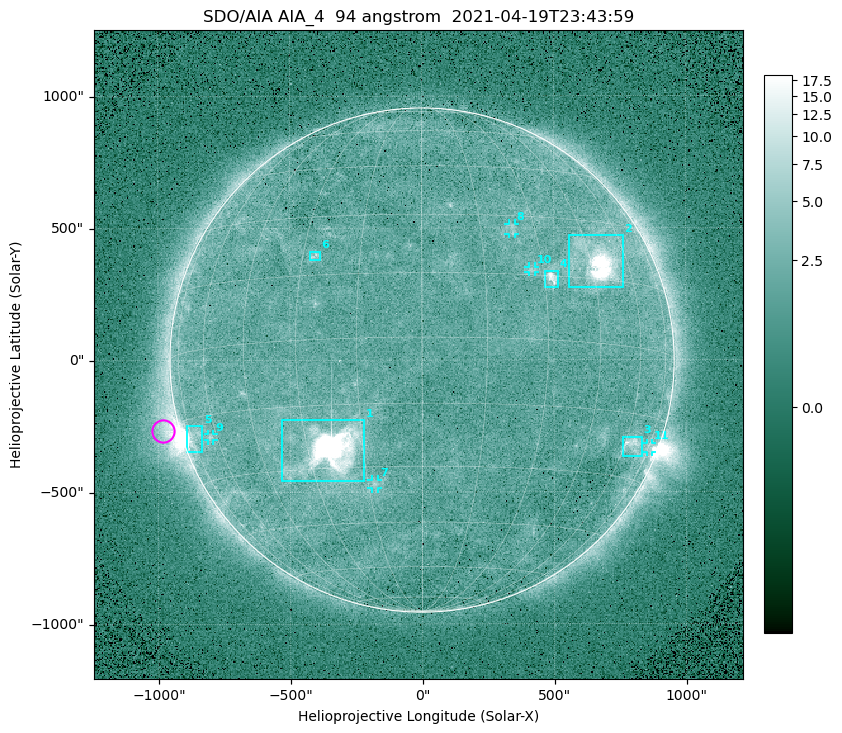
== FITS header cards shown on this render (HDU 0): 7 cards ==
TELESCOP= 'SDO/AIA '
INSTRUME= 'AIA_4   '
WAVELNTH=                   94
WAVEUNIT= 'angstrom'
DATE-OBS= '2021-04-19T23:43:59.12'
CTYPE1  = 'HPLN-TAN'
CTYPE2  = 'HPLT-TAN'

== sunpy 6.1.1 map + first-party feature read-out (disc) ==
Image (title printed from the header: SDO/AIA AIA_4  94 angstrom  2021-04-19T23:43:59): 512 x 512 px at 4.8 arcsec/px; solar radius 955 arcsec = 199 px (full disc in frame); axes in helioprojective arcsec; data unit not stated in the header (colour bar unlabelled)
Orientation: roll -0.138 deg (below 1 deg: not rotated)
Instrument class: DISC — disc imager (sunpy class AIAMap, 94 A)
Bright regions (active regions / flare kernels): reference = the median radial profile (limb darkening/brightening removed); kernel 5 px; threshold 5 sigma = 2.59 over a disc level ~1.8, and >= 1.15x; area >= 9 px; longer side >= 5 px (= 24 arcsec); searched inside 0.97 R_sun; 11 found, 11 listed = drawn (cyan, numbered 1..; 5 of them under ~33 arcsec drawn as corner ticks so the feature stays visible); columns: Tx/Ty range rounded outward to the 10 arcsec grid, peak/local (2 s.f.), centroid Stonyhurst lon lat
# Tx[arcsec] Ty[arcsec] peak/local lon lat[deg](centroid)
1 -540..-220 -460..-220 2188 -24 -26
2 560..760 270..470 50 +48 +19
3 760..830 -370..-290 4.7 +64 -22
4 460..520 270..340 6.9 +32 +14
5 -900..-830 -350..-250 6.1 -73 -19
6 -430..-380 380..410 3.4 -27 +20
7 -190..-170 -490..-450 3.1 -13 -34
8 330..360 470..520 2.6 +24 +27
9 -810..-790 -300..-280 2.8 -63 -20
10 400..430 330..360 2.7 +27 +16
11 850..870 -350..-310 2.9 +75 -22
Off-limb structures (1.02-1.3 R_sun): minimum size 50 px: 5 found; the strongest spans PA ~90..115 deg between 1.02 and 1.22 R_sun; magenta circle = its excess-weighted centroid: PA ~105 deg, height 1.06 R_sun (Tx ~-980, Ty ~-270 arcsec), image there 4.9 x the reference